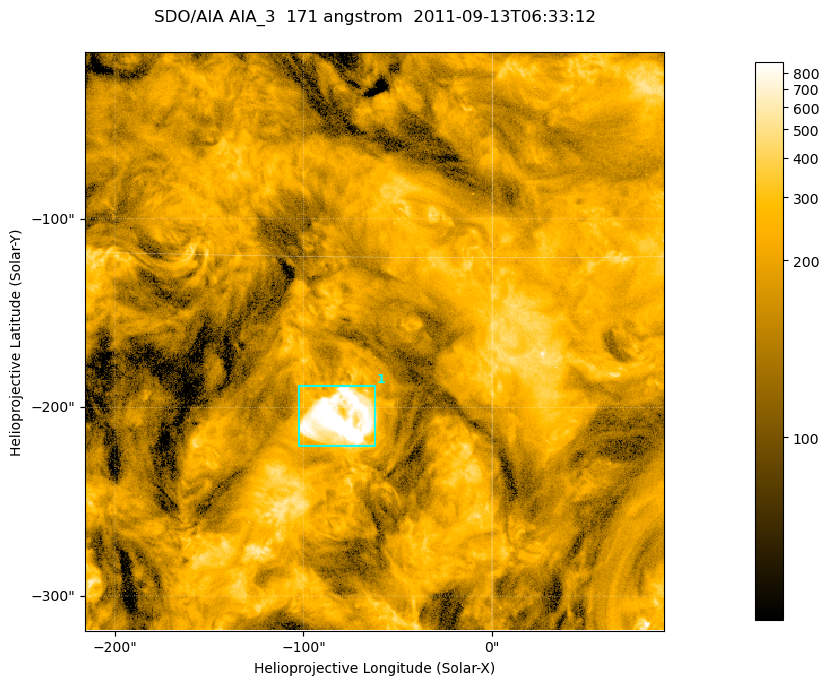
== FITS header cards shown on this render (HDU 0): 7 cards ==
TELESCOP= 'SDO/AIA '
INSTRUME= 'AIA_3   '
WAVELNTH=                  171
WAVEUNIT= 'angstrom'
DATE-OBS= '2011-09-13T06:33:12.34'
CTYPE1  = 'HPLN-TAN'
CTYPE2  = 'HPLT-TAN'

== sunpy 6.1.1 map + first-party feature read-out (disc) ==
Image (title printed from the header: SDO/AIA AIA_3  171 angstrom  2011-09-13T06:33:12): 512 x 512 px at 0.599 arcsec/px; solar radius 953 arcsec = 1590 px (partial field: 3.3% of the solar disc is inside the frame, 100% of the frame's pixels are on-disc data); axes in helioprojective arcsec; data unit not stated in the header (colour bar unlabelled)
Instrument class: DISC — disc imager (sunpy class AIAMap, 171 A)
Bright regions (active regions / flare kernels): reference = the on-disc median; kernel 5 px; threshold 5 sigma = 350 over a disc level ~174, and >= 1.15x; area >= 262 px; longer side >= 6 px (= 3.6 arcsec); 1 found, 1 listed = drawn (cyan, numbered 1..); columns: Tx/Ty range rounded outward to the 2 arcsec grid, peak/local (2 s.f.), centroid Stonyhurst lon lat
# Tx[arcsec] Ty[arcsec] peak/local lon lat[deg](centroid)
1 -104..-62 -222..-188 7.4 -5 -5